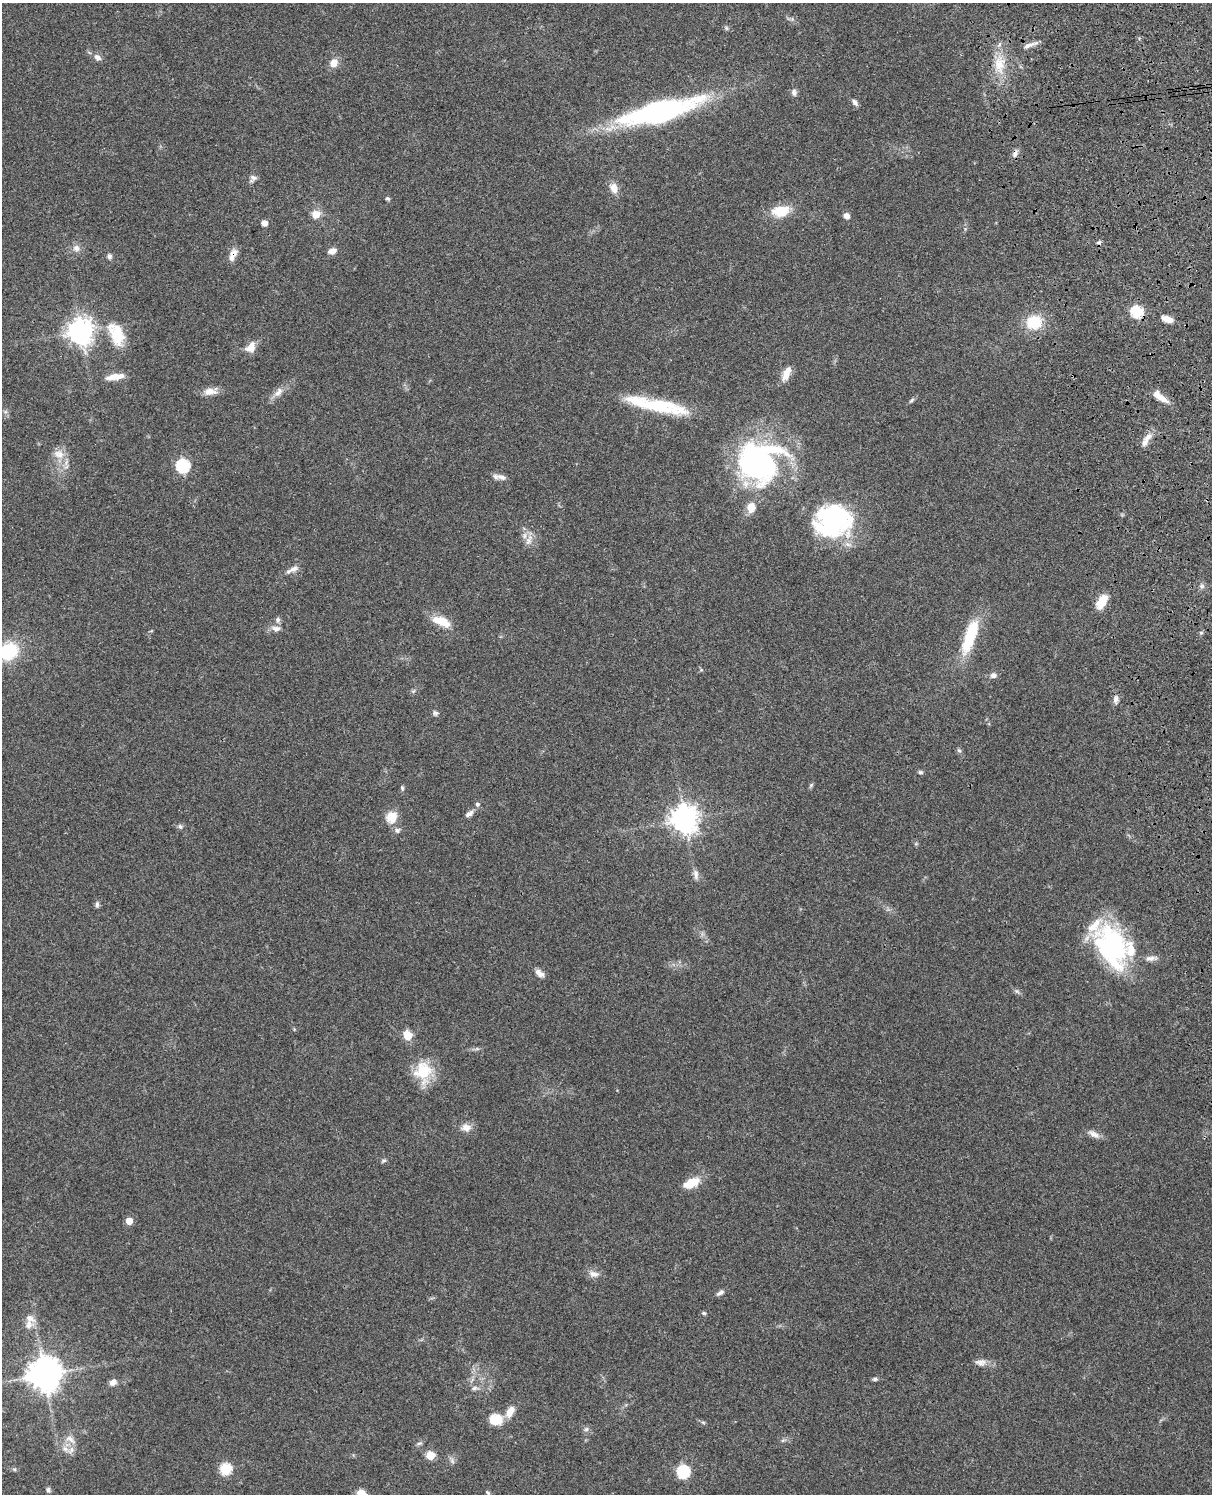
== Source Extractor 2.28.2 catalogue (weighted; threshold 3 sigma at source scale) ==
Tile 6 of 4 x 3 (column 2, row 2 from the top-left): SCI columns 1329-2538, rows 1659-3150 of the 5079 x 4922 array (HDU 1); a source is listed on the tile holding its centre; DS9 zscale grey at full resolution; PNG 1214 x 1496 px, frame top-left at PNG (2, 3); no overlay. Shown black and unused: <1% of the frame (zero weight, under 3 of 4 exposures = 6% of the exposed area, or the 3 px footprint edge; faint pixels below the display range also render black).
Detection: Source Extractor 2.28.2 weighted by HDU 2 'WHT'; one run over the whole footprint, this tile lists its part. Background 0.0911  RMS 0.0062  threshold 0.0279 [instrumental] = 3 sigma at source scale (4.5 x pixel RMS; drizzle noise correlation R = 1.50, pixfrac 1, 0.05/0.05 arcsec/px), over >= 5 px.
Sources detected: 113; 2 inside a brighter object's white glare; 1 cosmic-ray / hot-pixel residue — not listed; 8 inside a brighter listed object's ellipse — not listed separately; the other 102 listed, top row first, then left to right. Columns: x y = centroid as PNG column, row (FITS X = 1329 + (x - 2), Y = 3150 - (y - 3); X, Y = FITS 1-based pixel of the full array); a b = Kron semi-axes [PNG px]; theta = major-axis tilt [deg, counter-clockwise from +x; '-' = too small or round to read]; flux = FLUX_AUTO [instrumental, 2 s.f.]
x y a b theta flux
726 28 6 5 - 1.1
1030 45 23 5 18 3.6
97 57 10 8 -38 2.8
334 63 10 9 - 5.6
999 64 24 14 -87 15
794 92 9 7 -71 2.1
855 102 9 6 -55 2.1
658 108 115 19 14 100
1015 154 10 6 73 2.6
253 178 10 8 41 2.5
614 188 14 9 -76 5.3
388 198 6 5 - 1
780 211 21 13 7 15
316 214 11 10 - 6
847 216 7 6 - 2.9
264 223 5 5 - 3.7
76 248 10 9 - 3.4
332 251 9 6 18 4.1
233 253 12 10 51 4.2
109 256 7 6 - 1.8
1137 311 6 6 - 64
1167 319 13 6 -20 5.8
1034 322 15 13 11 21
81 332 9 9 - 540
116 334 29 16 -68 20
251 347 15 11 54 5.9
786 374 18 8 65 6.6
115 377 24 7 8 7
210 391 18 9 6 5.6
278 392 17 8 46 4.8
1160 397 23 7 -37 7
911 400 9 4 42 1.2
657 406 68 14 -11 41
1147 438 13 7 47 4.4
59 454 16 12 -17 6.8
758 462 45 39 -48 140
183 466 7 6 - 81
502 477 14 7 -18 3.7
751 507 12 10 83 7.2
833 518 40 38 44 75
529 540 17 8 66 5
292 570 19 6 24 3.6
1202 586 7 6 - 1.6
1101 602 14 7 60 15
278 620 8 6 -82 1.8
442 621 21 10 -23 12
276 629 12 8 -4 3.5
1201 633 6 3 -19 0.71
970 636 41 13 70 29
8 651 20 16 24 34
701 670 6 3 17 0.69
993 675 8 7 - 2.4
413 691 6 5 - 1
1116 699 10 7 67 2.5
435 713 8 6 -37 1.5
959 750 7 5 -66 1.2
920 772 7 5 -14 1.1
811 785 7 4 46 0.95
402 788 6 4 -78 0.95
477 804 6 6 - 1.2
469 814 11 6 32 2.6
392 817 14 12 54 9.2
685 819 9 9 - 630
180 827 7 5 -62 1.3
397 830 8 7 - 1.9
696 874 14 6 -83 2.8
97 904 9 5 90 1.5
1111 947 49 31 -64 94
1151 958 18 7 6 3.7
539 973 13 7 -39 3.4
408 1035 6 5 - 21
423 1071 26 21 87 21
466 1128 11 9 5 5.1
1093 1134 16 7 -28 3.8
383 1161 7 4 18 1.1
691 1183 21 10 25 11
129 1221 5 5 - 8.2
594 1274 14 9 -7 3.9
720 1292 11 5 33 2.1
704 1313 6 4 -21 0.9
29 1325 14 11 59 5.2
981 1362 16 8 0 3.9
44 1374 11 11 - 960
875 1379 6 5 - 1.2
113 1382 9 7 34 3.2
475 1388 9 5 17 1.9
510 1411 16 9 62 6.5
496 1419 16 13 -6 11
703 1422 6 4 -19 0.86
586 1429 7 5 44 1.5
70 1439 15 8 -33 4.3
783 1440 7 4 19 1
419 1443 8 5 18 1.2
71 1450 11 6 74 3.2
430 1455 5 5 - 20
452 1461 9 5 -66 1.7
14 1469 6 4 -18 0.96
225 1469 6 6 - 49
683 1472 6 6 - 74
48 1490 7 6 - 1.5
488 1493 7 4 -42 0.98
361 1494 12 9 -17 5.6
Overlapping masked pixels (flux is a lower limit): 3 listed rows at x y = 1015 154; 233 253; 1137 311
Isophote crosses this tile's border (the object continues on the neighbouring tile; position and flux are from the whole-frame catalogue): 2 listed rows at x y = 8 651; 361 1494